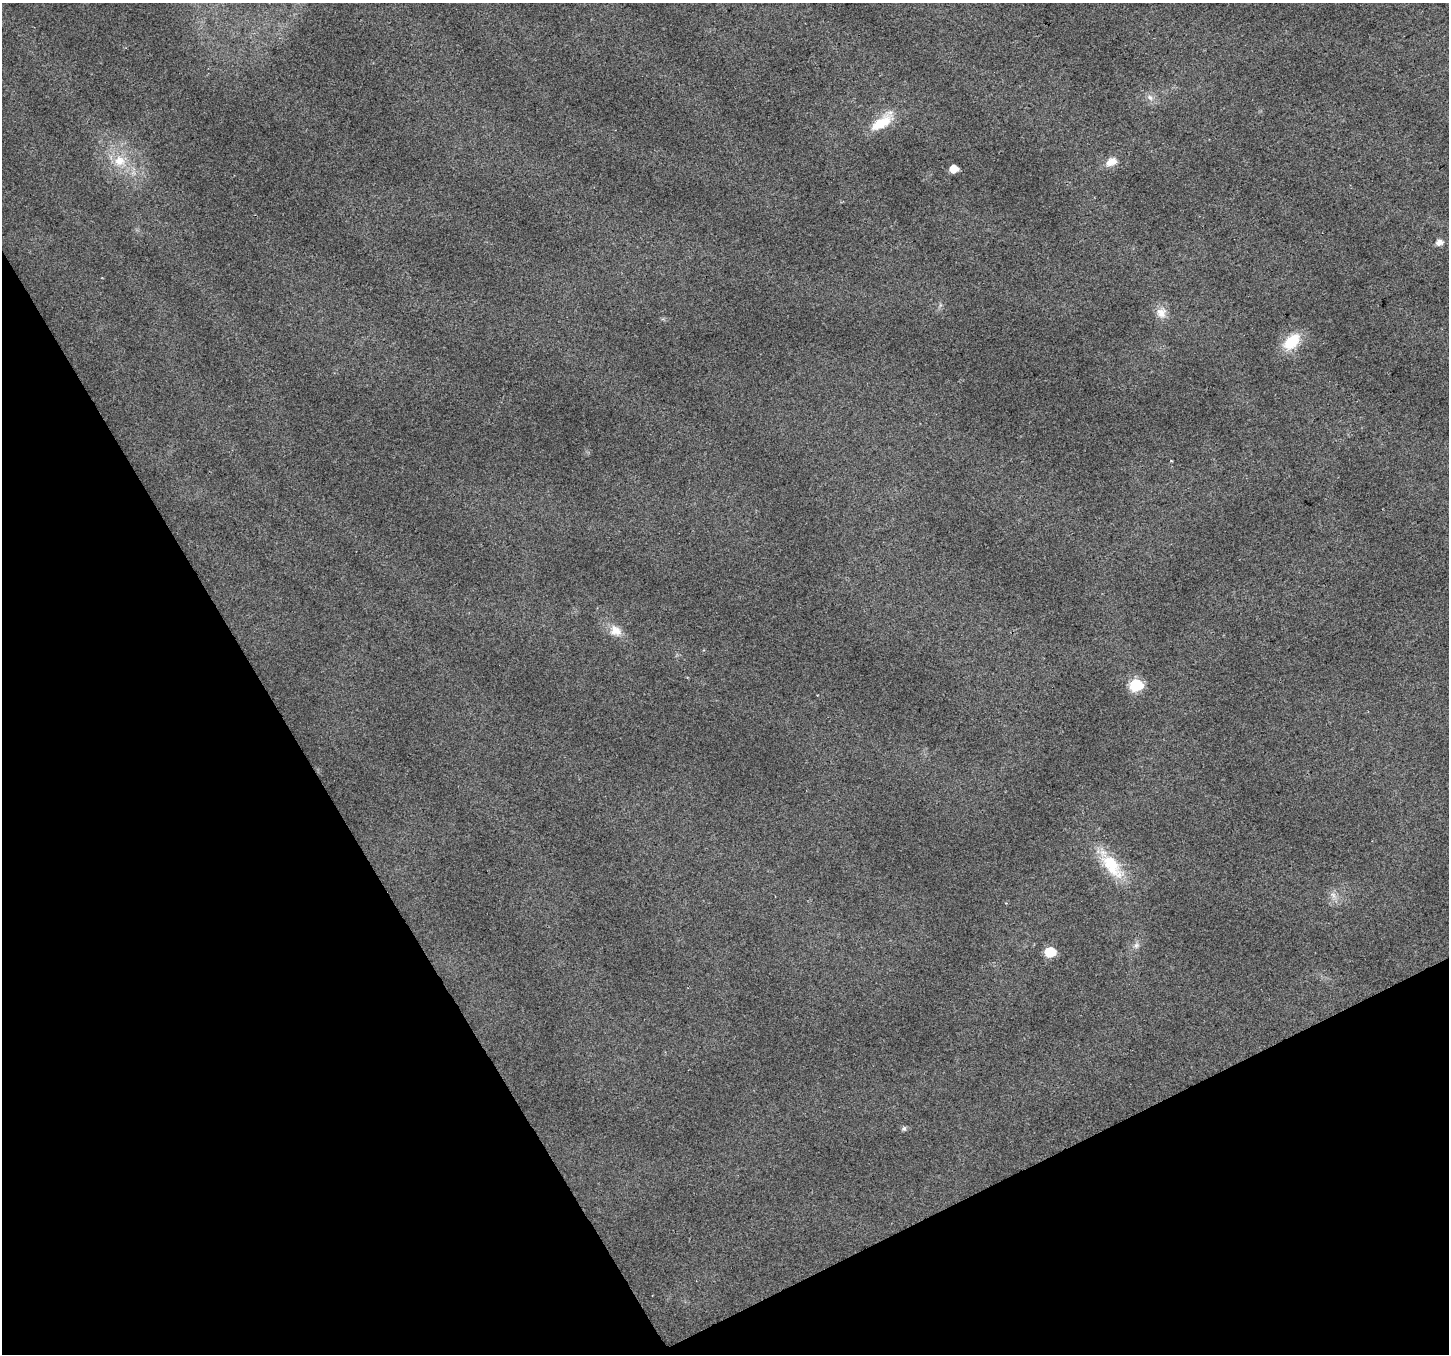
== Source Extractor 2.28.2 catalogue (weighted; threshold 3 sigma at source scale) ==
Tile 14 of 4 x 4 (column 2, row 4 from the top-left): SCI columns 1450-2896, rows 165-1516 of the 5789 x 5676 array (HDU 1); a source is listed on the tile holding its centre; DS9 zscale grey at full resolution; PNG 1451 x 1356 px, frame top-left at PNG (2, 3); no overlay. Shown black and unused: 27% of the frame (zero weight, under 2 of 3 exposures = <1% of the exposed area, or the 3 px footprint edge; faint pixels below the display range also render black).
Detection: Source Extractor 2.28.2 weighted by HDU 2 'WHT'; one run over the whole footprint, this tile lists its part. Background 0.0194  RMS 0.0082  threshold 0.0371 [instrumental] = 3 sigma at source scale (4.5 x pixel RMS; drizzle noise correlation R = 1.50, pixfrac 1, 0.0396/0.0396 arcsec/px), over >= 5 px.
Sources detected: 15; all 15 listed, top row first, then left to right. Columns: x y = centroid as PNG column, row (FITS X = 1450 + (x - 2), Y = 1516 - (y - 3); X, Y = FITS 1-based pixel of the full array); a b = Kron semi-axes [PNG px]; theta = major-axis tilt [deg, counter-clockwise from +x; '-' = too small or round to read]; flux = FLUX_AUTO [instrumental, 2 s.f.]
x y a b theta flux
1150 97 9 6 -49 3.3
882 122 35 13 37 21
119 161 15 15 - 16
1111 162 13 9 27 8.2
954 169 6 5 - 12
1439 242 7 5 13 5.3
1161 313 14 13 - 8.1
1292 342 21 13 44 24
616 630 17 13 -27 9.7
1136 685 7 6 - 85
1112 866 39 17 -51 33
1333 895 8 5 -45 2.8
1136 945 8 6 45 2.7
1050 952 7 6 - 39
904 1128 7 5 89 1.6